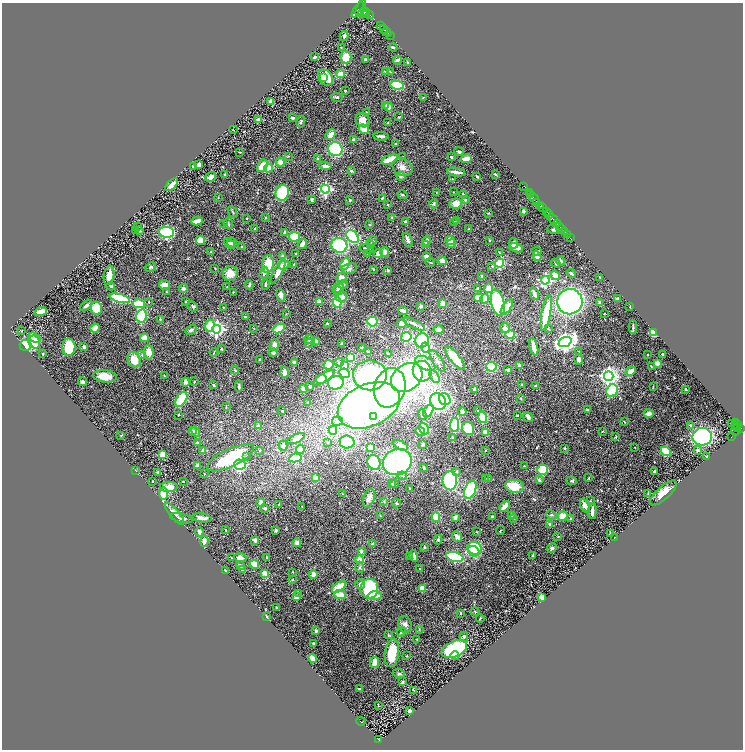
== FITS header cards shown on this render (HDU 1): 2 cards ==
NAXIS1  =                 1482
NAXIS2  =                 1495

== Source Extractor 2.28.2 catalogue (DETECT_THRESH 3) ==
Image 1482 x 1495 px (HDU 1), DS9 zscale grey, zoomed out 1/2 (1 PNG px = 2 x 2 image px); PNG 745 x 752 px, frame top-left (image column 2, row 1494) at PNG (2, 3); each listed source drawn as its Kron ellipse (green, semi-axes under 4 px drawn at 4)
Background 0.763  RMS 0.024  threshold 0.0729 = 3 sigma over >= 5 px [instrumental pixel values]
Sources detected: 576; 22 cannot appear on this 1/2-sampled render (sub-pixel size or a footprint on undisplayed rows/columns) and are neither listed nor drawn; of the other 554, the 500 brightest by FLUX_AUTO listed and drawn (54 fainter detections omitted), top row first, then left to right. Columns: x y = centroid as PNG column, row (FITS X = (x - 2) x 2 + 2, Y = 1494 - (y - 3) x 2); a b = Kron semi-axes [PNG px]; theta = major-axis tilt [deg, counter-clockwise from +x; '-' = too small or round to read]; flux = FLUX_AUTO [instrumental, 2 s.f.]
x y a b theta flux
361 8 9 3 68 2600
358 10 9 3 55 1500
365 11 4 3 - 1200
363 13 5 4 - 1600
366 14 4 3 - 1400
369 14 6 2 -39 1200
380 25 3 2 - 450
384 29 4 2 - 540
387 32 5 2 - 710
344 36 5 2 - 8
390 36 2 1 - 34
341 47 2 2 - 2.1
393 47 4 2 - 5.2
314 57 4 2 - 7.5
346 57 6 5 - 81
365 59 2 2 - 13
397 60 4 2 - 8.4
407 62 3 2 - 4.3
386 72 2 2 - 14
390 72 4 2 - 4.6
340 74 4 3 - 55
323 78 3 2 - 21
325 78 9 6 -51 94
397 85 7 4 -10 270
345 91 2 2 - 3
337 97 6 4 -5 9.7
423 97 3 2 - 2.3
271 101 3 3 - 28
386 105 3 3 - 5.8
389 107 5 4 - 16
366 112 2 2 - 2.4
398 117 3 2 - 3.1
292 118 4 3 - 11
258 119 4 3 - 11
363 120 7 6 - 38
301 122 6 3 78 7.3
388 123 3 3 - 4.7
364 129 5 3 - 92
233 130 2 1 - 2.4
331 134 6 4 46 33
381 136 8 3 -3 9.7
353 139 3 2 - 7.6
395 144 2 2 - 3.1
335 149 7 7 - 370
240 152 3 1 - 3.5
459 152 5 3 - 7.8
288 156 3 2 - 2.4
403 157 3 3 - 3.4
451 157 4 3 - 6.2
318 159 4 3 - 11
466 159 5 3 - 61
390 160 9 3 21 110
280 162 5 4 - 24
199 165 3 3 - 24
262 166 7 4 58 63
325 166 6 3 -9 19
193 167 3 3 - 5.8
402 167 10 8 -30 30
268 168 4 3 - 130
351 171 4 2 - 5.2
456 172 9 3 -8 34
495 174 2 2 - 6.9
225 175 3 3 - 4.6
401 176 4 4 - 6.7
477 176 3 2 - 7.4
210 177 6 4 32 21
453 179 3 2 - 2.2
172 185 8 3 45 25
524 186 3 2 - 37
325 189 4 4 - 830
453 192 3 2 - 2.7
282 193 8 6 74 300
436 193 3 2 - 2
529 193 3 2 - 610
463 194 4 3 - 5.4
403 195 5 3 - 5.8
531 195 2 2 - 290
218 197 3 2 - 2.8
382 198 3 3 - 3.9
534 198 6 2 -55 1200
312 200 4 3 - 6.6
350 200 3 3 - 6.4
465 200 2 2 - 19
456 203 6 5 - 36
537 203 3 2 - 290
388 204 3 2 - 3.3
434 204 4 4 - 6.5
540 205 4 2 - 240
543 208 3 2 - 460
523 211 3 3 - 9.3
546 211 2 1 - 270
233 212 6 3 -64 4.9
488 213 4 1 - 2.1
549 215 4 2 - 360
265 217 3 2 - 2.6
392 217 3 3 - 3.4
246 219 2 2 - 5.1
553 219 5 2 - 1300
456 220 4 3 - 4
197 221 6 3 13 58
406 221 4 3 - 7.2
454 222 4 4 - 6.2
223 223 3 2 - 3
228 223 6 2 -81 3.9
558 224 3 1 - 260
369 225 2 2 - 2.2
138 227 3 2 - 2.2
560 227 3 2 - 600
562 228 2 1 - 280
255 229 3 3 - 9.8
469 229 3 2 - 5.7
135 230 2 2 - 2.8
553 230 6 3 -18 6.6
140 231 3 2 - 3.9
166 232 8 5 -5 380
564 232 2 2 - 170
285 233 4 3 - 15
567 234 2 1 - 110
352 236 7 5 -48 370
294 237 5 5 - 180
570 238 2 1 - 55
200 240 4 4 - 45
408 240 8 4 -69 18
489 240 4 2 - 3
372 241 5 2 - 4.3
427 241 5 4 - 17
450 241 5 4 - 44
232 242 5 4 - 11
514 243 5 4 - 15
229 244 6 4 -41 14
302 244 5 3 - 17
371 244 3 3 - 4.2
451 244 5 4 - 46
339 245 8 7 - 410
426 245 4 3 - 26
242 247 4 3 - 6.3
516 248 7 4 -14 32
367 249 7 3 -15 14
536 251 5 3 - 12
211 252 2 2 - 5.8
385 252 5 4 - 25
499 252 3 2 - 3.6
296 253 2 2 - 3.3
367 254 3 2 - 2.5
378 254 5 4 - 41
283 256 4 3 - 12
537 256 5 3 - 29
426 257 3 3 - 34
442 261 4 3 - 35
561 261 5 3 - 12
430 262 5 2 - 3.8
500 263 4 4 - 170
556 263 5 3 - 8.9
268 264 9 5 85 95
345 264 6 3 65 120
284 265 6 4 21 21
294 265 3 2 - 5.6
492 266 3 2 - 3.4
151 267 5 3 - 8.8
349 268 8 5 11 13
215 269 2 1 - 3
373 269 2 2 - 3.5
388 270 4 3 - 5.2
278 272 13 4 61 44
230 273 7 7 - 49
264 273 6 4 70 12
571 273 5 3 - 8.8
109 275 10 5 80 41
482 276 4 3 - 5.3
555 276 5 3 - 85
600 277 3 2 - 2.7
341 278 5 5 - 28
545 280 4 4 - 620
265 284 5 2 - 5
343 284 4 4 - 6
164 285 5 4 - 44
249 285 4 2 - 4.9
111 286 4 3 - 8.5
227 287 4 2 - 2
184 288 4 4 - 13
339 288 5 4 - 30
478 288 3 2 - 4.8
489 288 4 4 - 60
338 291 5 4 - 15
166 292 3 3 - 3.5
233 292 3 2 - 2.6
534 294 6 3 -67 19
281 295 6 4 -75 20
341 297 6 5 - 32
120 298 10 4 -14 270
478 298 4 4 - 54
485 299 5 3 - 29
617 299 3 3 - 13
149 302 3 2 - 3.3
186 302 4 2 - 3.2
319 302 3 3 - 38
337 302 5 4 - 260
570 302 13 12 - 1300
599 302 4 3 - 5.4
498 303 13 6 -77 360
139 304 6 4 -12 140
443 304 3 3 - 66
86 306 7 3 40 11
193 306 6 4 -43 10
420 306 2 2 - 32
223 307 3 2 - 2.7
507 307 9 4 55 61
630 307 2 2 - 2.1
96 308 6 5 - 88
403 310 5 3 - 25
41 312 6 4 18 67
546 313 18 4 80 180
604 313 2 2 - 3.2
286 314 3 2 - 2.1
141 316 7 5 77 220
245 317 3 2 - 3.1
160 319 3 3 - 4.4
372 321 5 5 - 230
327 323 3 3 - 4.1
402 324 5 4 - 20
414 324 12 3 -26 16
210 326 6 4 79 94
633 327 6 1 89 7
95 328 4 3 - 52
505 328 5 4 - 23
216 329 4 4 - 1500
254 329 3 2 - 2.2
279 329 6 3 27 160
548 329 4 3 - 4.2
191 330 6 3 27 14
439 330 5 4 - 31
21 331 3 2 - 2.2
654 332 4 3 - 130
510 334 5 4 - 180
406 337 5 4 - 150
34 338 6 4 -33 120
144 338 4 4 - 35
310 340 5 4 - 11
422 340 7 6 - 270
316 341 4 3 - 22
34 342 7 5 -61 120
565 342 7 4 22 2700
309 343 4 2 - 3.2
341 343 2 2 - 5.1
26 345 6 5 - 150
274 345 6 4 70 21
69 347 8 6 88 130
84 347 4 3 - 11
361 347 3 2 - 3.4
534 347 9 3 -76 40
425 348 5 4 - 180
221 349 3 2 - 2.7
149 352 7 5 -85 51
214 352 4 2 - 3.2
368 352 3 2 - 14
578 352 3 2 - 3
273 353 4 4 - 12
43 354 2 2 - 3.7
388 354 4 2 - 9
648 354 2 2 - 3.3
663 354 3 2 - 5.9
142 355 3 3 - 4
351 357 3 3 - 130
455 358 14 5 -52 150
579 359 5 4 - 17
134 360 8 6 -66 62
259 360 3 2 - 2.7
437 361 12 4 -58 21
339 362 4 4 - 6.5
294 363 2 2 - 51
425 363 11 6 -29 65
657 363 3 3 - 33
328 365 5 4 - 120
345 365 3 3 - 35
520 366 3 3 - 20
651 366 3 2 - 2
491 367 5 5 - 200
235 370 4 3 - 4.2
508 370 3 3 - 9.4
422 371 10 9 - 100
631 371 5 3 - 33
284 372 5 3 - 30
345 373 5 4 - 230
370 375 17 15 1 670
105 376 12 6 -6 67
164 376 3 3 - 3.5
609 376 4 4 - 2400
434 377 7 3 -60 10
324 378 13 3 32 110
407 378 17 13 36 1100
321 379 5 4 - 88
83 382 4 3 - 13
185 382 4 3 - 19
194 382 4 2 - 3.5
336 383 8 6 14 440
522 384 3 3 - 4.4
213 385 3 3 - 7.3
239 386 6 3 86 9.2
310 386 4 4 - 8.8
536 386 3 3 - 7.7
653 386 3 2 - 2.2
303 388 3 3 - 28
390 388 20 15 73 170
475 389 3 3 - 24
686 389 2 2 - 9.5
612 391 6 5 - 170
521 398 2 2 - 3.1
181 399 8 5 58 210
445 399 6 5 - 400
438 401 9 7 -59 630
308 403 3 2 - 4.1
369 405 32 21 23 2500
226 407 3 2 - 2.4
478 410 3 3 - 3.3
587 410 3 3 - 5.1
282 411 2 2 - 2.3
428 411 7 4 60 130
462 412 4 3 - 22
649 413 5 3 - 33
422 414 5 3 - 11
178 415 2 2 - 3.3
517 415 2 2 - 3.6
373 417 3 2 - 65
483 417 6 4 -74 180
528 417 5 3 - 18
337 421 5 4 - 12
624 422 4 2 - 3.6
736 422 3 2 - 170
731 424 3 2 - 4.7
738 424 2 2 - 170
454 425 7 4 84 410
690 425 3 3 - 5.7
258 426 3 3 - 17
736 426 2 1 - 75
468 428 7 6 - 160
737 428 3 1 - 140
740 428 3 2 - 380
424 429 6 4 -54 320
736 429 6 3 83 510
333 430 4 4 - 110
193 431 4 4 - 7.5
196 431 5 3 - 14
420 431 5 3 - 32
602 431 3 2 - 2.9
485 433 3 3 - 66
121 435 3 2 - 2.3
453 437 4 3 - 6.6
616 437 3 2 - 3.7
702 437 10 8 2 680
731 437 2 1 - 16
296 439 9 3 26 36
347 442 7 6 - 160
197 443 3 3 - 6.2
328 443 3 2 - 2.7
423 444 3 3 - 8
400 445 8 3 -28 22
283 446 5 4 - 19
370 447 3 2 - 160
635 447 2 2 - 2.3
565 448 2 2 - 4
300 449 4 4 - 59
203 450 3 3 - 15
260 450 3 3 - 3.9
485 450 3 3 - 3.1
698 450 5 4 - 11
666 451 5 4 - 150
162 454 3 3 - 61
246 457 3 3 - 3
707 457 2 2 - 4.2
230 458 25 9 25 270
295 458 6 4 10 220
374 462 7 6 - 220
397 462 15 13 23 740
198 465 4 4 - 19
240 465 5 5 - 290
524 466 2 2 - 3.7
424 468 3 3 - 3.4
543 470 5 5 - 140
136 471 3 2 - 2.3
655 471 3 3 - 7.5
456 472 4 3 - 6.6
158 473 3 3 - 11
204 474 4 2 - 3.1
402 476 5 4 - 8.5
315 478 3 3 - 45
485 478 4 3 - 3.4
488 478 3 2 - 2.7
588 478 3 2 - 3.3
539 480 4 3 - 7.9
153 481 3 2 - 3.7
183 481 2 2 - 4.3
450 481 9 7 -85 400
572 481 5 3 - 6.9
392 484 4 3 - 4.3
394 484 4 3 - 5.2
514 486 9 6 -6 100
169 487 9 5 2 43
409 488 3 2 - 2.1
470 490 9 5 68 270
163 493 6 4 89 99
663 493 17 6 43 52
342 494 3 2 - 2.7
648 494 4 2 - 3.5
369 498 9 5 70 31
384 501 4 3 - 5
590 501 3 2 - 2.3
260 502 4 3 - 12
396 503 4 3 - 5.2
279 504 2 1 - 2.3
585 505 7 4 -69 22
504 506 6 3 47 38
302 507 2 2 - 2.4
265 508 4 3 - 7.4
592 511 7 2 85 30
174 514 14 4 -50 30
512 515 2 2 - 7.5
552 515 5 4 - 9.6
380 516 3 3 - 2.6
563 516 5 4 - 82
436 517 4 4 - 99
455 517 4 3 - 17
492 517 3 2 - 4.5
181 518 11 3 -12 11
202 518 10 3 -8 27
514 519 2 2 - 5
570 519 3 3 - 5.2
550 524 4 3 - 9.9
226 530 2 2 - 2.4
276 530 3 3 - 6.4
500 531 4 2 - 2.8
199 532 5 3 - 25
477 532 2 2 - 2.3
610 533 2 2 - 5.9
558 536 3 2 - 2.4
457 537 6 3 -50 35
614 537 2 1 - 2.5
255 540 4 3 - 29
438 540 4 3 - 8.3
204 541 5 3 - 37
297 543 4 3 - 15
373 544 3 3 - 15
424 547 2 2 - 3.9
475 548 7 6 - 320
552 548 5 4 - 9.4
361 551 4 3 - 11
474 551 6 5 - 220
414 556 6 3 -80 17
533 556 4 2 - 8.9
267 557 4 2 - 3.2
409 557 3 3 - 4
455 557 9 4 -15 400
231 558 2 2 - 2.1
240 558 6 3 -5 24
359 560 4 3 - 97
254 564 5 3 - 110
241 566 4 3 - 14
360 567 5 4 - 6.8
242 569 3 2 - 15
419 569 2 2 - 3.7
225 571 3 1 - 3.6
293 572 3 2 - 3.2
264 573 2 2 - 98
313 574 4 3 - 33
292 580 4 2 - 2.7
360 584 5 5 - 20
339 587 8 4 35 99
369 589 10 9 - 310
422 589 4 3 - 53
299 593 3 2 - 2.1
340 595 6 3 -22 110
375 596 7 3 3 66
296 597 4 3 - 26
541 597 4 3 - 34
276 607 2 2 - 4
475 611 4 3 - 4.1
460 613 3 2 - 4.7
266 616 2 2 - 4.5
480 618 4 2 - 4.2
405 624 8 6 -77 18
419 629 3 3 - 3.9
316 631 3 3 - 7.7
401 632 5 3 - 7.5
388 635 4 3 - 3.7
464 637 5 4 - 7
417 639 2 2 - 2.2
313 643 3 2 - 11
454 649 13 8 23 490
392 653 14 7 81 130
455 655 4 4 - 37
407 656 4 2 - 2.8
312 658 4 3 - 52
374 662 5 3 - 54
399 674 6 4 -20 8.2
403 682 3 2 - 4.3
359 689 2 2 - 3.8
413 690 3 2 - 2.4
378 705 3 1 - 2.1
409 711 3 2 - 12
361 722 4 1 - 150
379 740 4 2 - 180
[54 fainter detections neither listed nor drawn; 22 sub-pixel or undisplayed-footprint detections neither listed nor drawn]